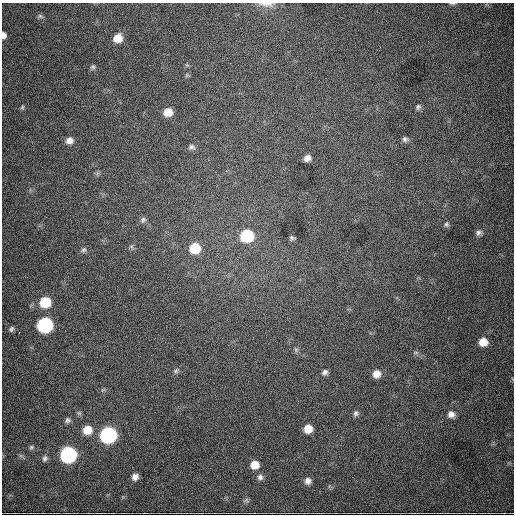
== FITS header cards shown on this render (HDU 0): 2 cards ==
NAXIS1  =                  512
NAXIS2  =                  512

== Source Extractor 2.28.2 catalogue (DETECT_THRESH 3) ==
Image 512 x 512 px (HDU 0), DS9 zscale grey, 1 PNG px = 1 image px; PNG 516 x 516 px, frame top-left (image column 1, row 512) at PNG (2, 3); no overlay
Background 2910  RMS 50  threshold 150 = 3 sigma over >= 5 px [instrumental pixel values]
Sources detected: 47; all 47 listed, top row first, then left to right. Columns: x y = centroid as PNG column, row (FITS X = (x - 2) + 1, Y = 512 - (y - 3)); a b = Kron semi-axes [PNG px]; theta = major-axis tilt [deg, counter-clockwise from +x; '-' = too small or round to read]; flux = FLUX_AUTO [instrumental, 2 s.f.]
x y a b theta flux
452 3 8 3 0 5200
266 4 21 6 -4 23000
40 16 7 6 - 7200
3 35 6 4 -85 15000
118 38 9 8 - 47000
93 67 7 6 - 7000
187 75 6 5 - 5100
22 107 6 5 - 5000
418 107 8 7 - 8700
168 112 8 7 - 41000
405 139 9 7 -12 10000
69 140 7 7 - 19000
191 147 9 7 11 11000
307 158 7 6 - 18000
143 220 8 7 - 10000
446 224 7 6 - 7500
479 233 8 6 16 11000
247 236 9 8 - 280000
292 238 5 4 - 6900
131 246 7 4 -19 6000
195 248 9 9 - 100000
83 250 7 6 - 7900
45 302 9 8 - 130000
45 325 9 8 - 720000
11 329 7 5 59 7600
19 332 2 2 - 2900
483 342 8 8 - 42000
296 350 6 6 - 6600
416 352 6 4 -1 5600
176 371 7 6 - 7100
325 372 8 6 30 11000
376 374 8 8 - 28000
79 413 6 6 - 6300
356 413 7 7 - 9400
451 414 9 8 - 18000
68 420 8 7 - 9900
308 429 8 7 - 44000
87 430 10 10 - 50000
108 435 9 9 - 910000
31 447 7 6 - 7600
68 455 9 9 - 890000
45 458 9 7 76 11000
255 465 8 8 - 42000
135 477 7 7 - 18000
260 477 8 8 - 12000
308 481 8 8 - 17000
246 500 7 6 - 7100
At the frame edge (FLAGS 8, measured only in part): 3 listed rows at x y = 452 3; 266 4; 3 35